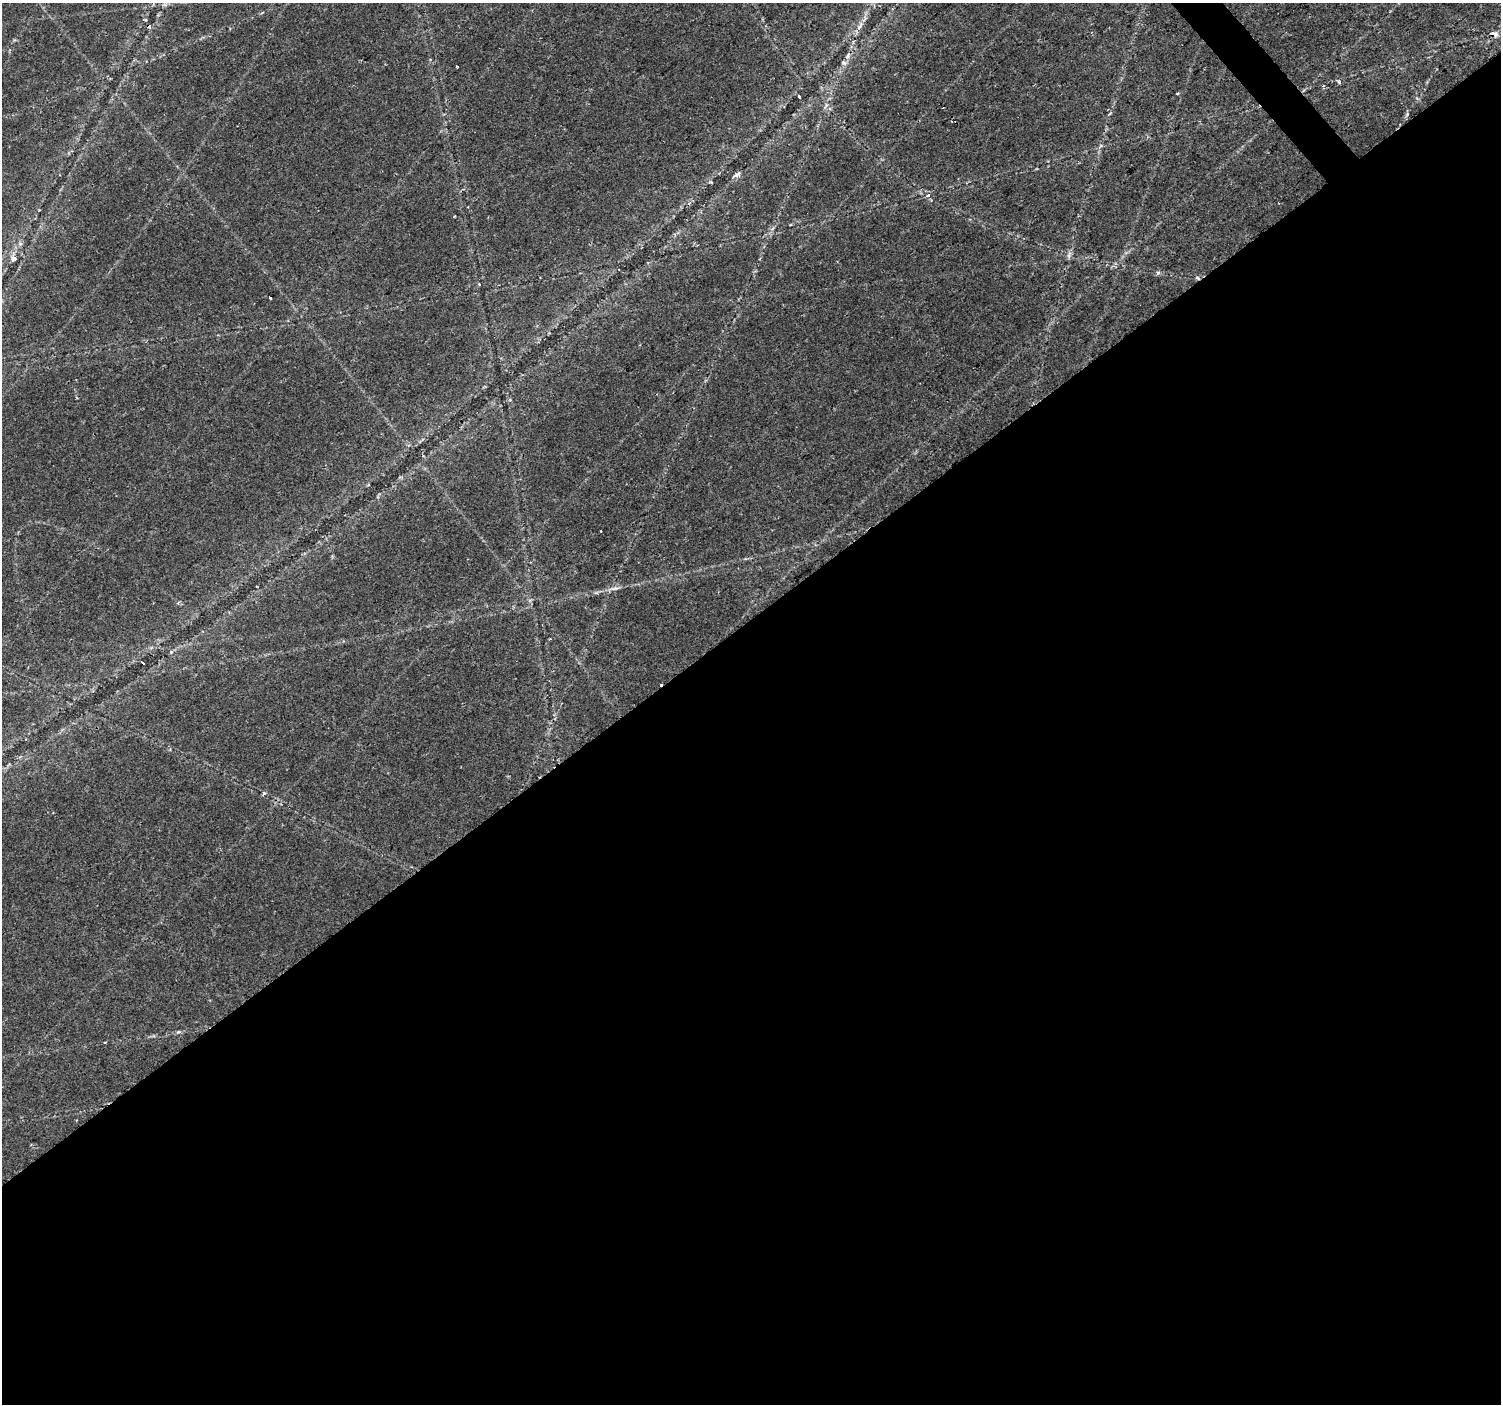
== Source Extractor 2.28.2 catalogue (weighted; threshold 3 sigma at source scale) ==
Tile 15 of 4 x 4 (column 3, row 4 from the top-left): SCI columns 3005-4503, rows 204-1605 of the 6001 x 5954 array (HDU 1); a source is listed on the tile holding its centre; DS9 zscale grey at full resolution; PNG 1503 x 1406 px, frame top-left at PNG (2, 3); no overlay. Shown black and unused: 56% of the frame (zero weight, under 2 of 3 exposures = <1% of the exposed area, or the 3 px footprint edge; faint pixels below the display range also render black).
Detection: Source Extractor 2.28.2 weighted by HDU 2 'WHT'; one run over the whole footprint, this tile lists its part. Background 0.0351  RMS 0.0034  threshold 0.0151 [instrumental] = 3 sigma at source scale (4.5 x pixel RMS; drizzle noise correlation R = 1.50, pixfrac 1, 0.0396/0.0396 arcsec/px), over >= 5 px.
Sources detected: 23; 1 cosmic-ray / hot-pixel residue — not listed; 1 inside a brighter listed object's ellipse — not listed separately; the other 21 listed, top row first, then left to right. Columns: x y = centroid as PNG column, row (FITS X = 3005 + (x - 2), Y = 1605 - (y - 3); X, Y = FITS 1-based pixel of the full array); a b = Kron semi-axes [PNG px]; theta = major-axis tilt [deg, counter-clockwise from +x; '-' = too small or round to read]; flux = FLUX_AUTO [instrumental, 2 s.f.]
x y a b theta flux
860 26 16 5 59 1.8
1494 34 8 5 -22 1.6
848 55 11 4 64 1.3
457 66 3 2 - 0.26
1339 82 5 4 - 0.62
1177 93 3 3 - 0.6
799 97 3 3 - 0.87
826 106 8 4 58 0.76
737 174 10 5 24 0.99
928 195 7 5 22 0.93
454 216 3 2 - 0.3
14 259 6 5 - 1.4
1158 273 6 5 - 0.65
1197 278 6 4 -32 0.49
479 284 4 3 - 0.29
270 297 3 3 - 2.9
601 531 2 2 - 0.3
614 588 13 4 4 1.3
143 663 4 3 - 2.3
264 793 5 4 - 0.54
178 1032 6 4 18 0.53
Overlapping masked pixels (flux is a lower limit): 2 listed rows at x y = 1494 34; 1197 278